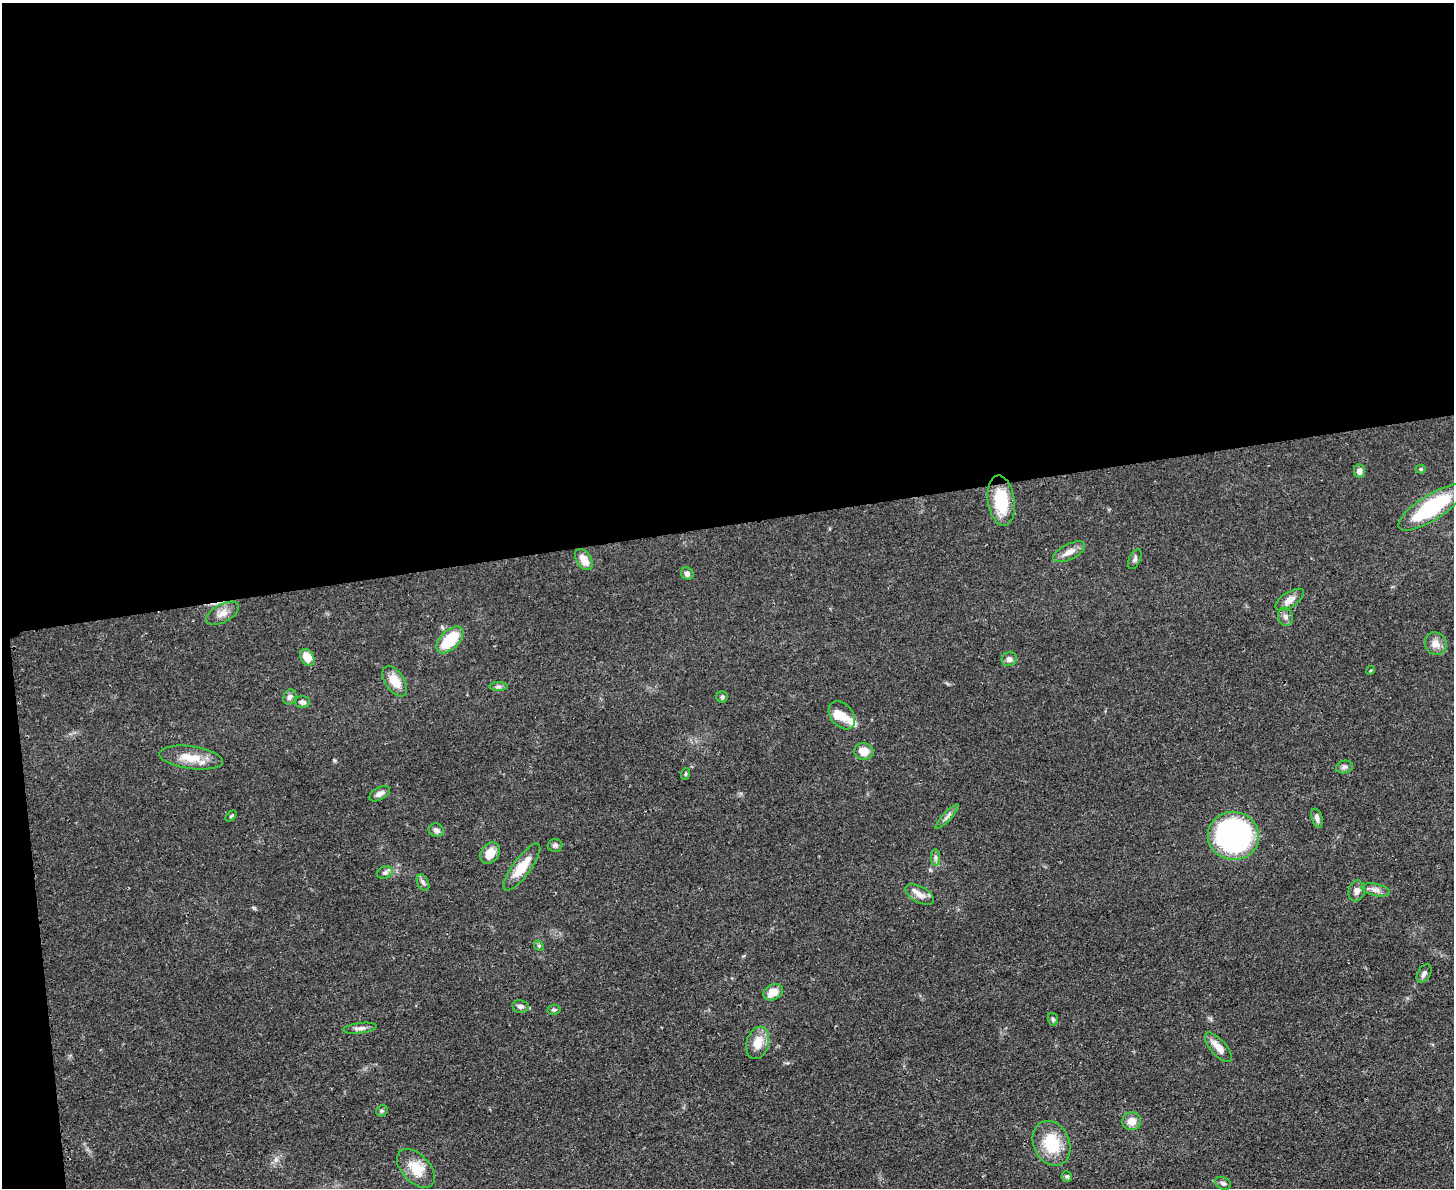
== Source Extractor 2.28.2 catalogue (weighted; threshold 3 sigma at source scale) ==
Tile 1 of 3 x 4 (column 1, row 1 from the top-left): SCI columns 142-1593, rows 3570-4755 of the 4749 x 4767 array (HDU 1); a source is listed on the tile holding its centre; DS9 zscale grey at full resolution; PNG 1456 x 1190 px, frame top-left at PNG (2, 3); each listed source drawn as its Kron ellipse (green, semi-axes under 4 px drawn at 4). Shown black and unused: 45% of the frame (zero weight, under 3 of 4 exposures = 2% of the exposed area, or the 3 px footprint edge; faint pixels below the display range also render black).
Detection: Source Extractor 2.28.2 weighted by HDU 2 'WHT'; one run over the whole footprint, this tile lists its part. Background 0.0461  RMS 0.0053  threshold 0.0236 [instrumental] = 3 sigma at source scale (4.5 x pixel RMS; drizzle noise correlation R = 1.50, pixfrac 1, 0.05/0.05 arcsec/px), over >= 5 px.
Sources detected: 58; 2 inside a brighter listed object's ellipse — not listed separately; the other 56 listed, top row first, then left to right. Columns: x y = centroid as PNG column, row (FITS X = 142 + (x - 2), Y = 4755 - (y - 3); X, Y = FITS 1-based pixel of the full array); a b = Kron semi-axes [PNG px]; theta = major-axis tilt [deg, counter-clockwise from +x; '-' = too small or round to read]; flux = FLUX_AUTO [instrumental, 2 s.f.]
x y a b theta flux
1421 469 5 4 - 0.73
1359 471 7 5 -89 2.4
1001 501 25 13 -81 21
1431 508 38 12 33 44
1069 552 17 8 26 4
1135 559 11 5 66 1.4
584 560 11 7 -56 5.8
687 574 6 6 - 1.6
1290 600 16 7 33 4.5
223 613 18 9 29 4.6
1285 617 9 7 -74 2.2
450 640 16 9 45 19
1436 644 11 10 - 4.4
307 657 9 6 -59 7.3
1009 659 8 7 - 2.2
1371 670 4 3 - 0.51
395 681 17 9 -55 8.5
499 686 9 4 1 1.3
290 697 8 6 58 1.9
722 697 6 5 - 0.97
302 702 7 6 - 1.7
842 715 16 11 -50 6.2
864 751 9 8 - 5.7
191 758 32 11 -8 11
1344 767 8 6 14 1.5
685 774 6 4 71 0.62
380 794 11 6 30 2.3
231 816 6 4 44 0.7
947 817 16 4 47 1.9
1317 818 9 5 -74 1.9
436 830 8 6 -20 2.1
1233 836 26 24 -9 140
555 845 7 6 - 1.5
490 853 12 9 53 7.2
936 857 8 4 -90 1.3
522 867 28 9 53 12
385 873 8 6 23 1.5
423 882 9 5 -63 1.4
1375 890 14 6 -11 2.6
1357 891 11 8 73 2.7
919 894 16 8 -28 4.5
539 946 5 4 - 0.75
1424 973 10 6 59 1.9
773 992 10 7 27 6.9
520 1006 8 6 -9 1.9
554 1010 7 4 6 0.85
1053 1019 6 5 - 0.87
360 1028 17 5 7 2.2
758 1043 16 11 75 8.1
1218 1047 18 8 -48 5.2
382 1111 6 5 - 0.81
1132 1121 9 9 - 5.1
1051 1143 23 18 -67 21
416 1168 23 14 -46 11
1067 1176 5 5 - 0.9
1223 1183 8 6 -27 1.4